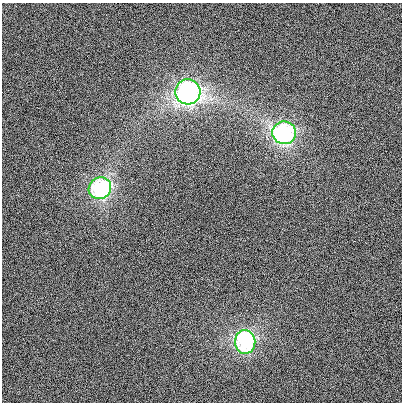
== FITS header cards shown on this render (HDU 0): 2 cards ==
NAXIS1  =                  400
NAXIS2  =                  400

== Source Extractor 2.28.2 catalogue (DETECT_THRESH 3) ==
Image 400 x 400 px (HDU 0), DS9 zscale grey, 1 PNG px = 1 image px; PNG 404 x 404 px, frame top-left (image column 1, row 400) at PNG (2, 3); each listed source drawn as its Kron ellipse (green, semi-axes under 4 px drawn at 4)
Background 106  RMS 2200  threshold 6480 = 3 sigma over >= 5 px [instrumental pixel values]
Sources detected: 4; all 4 listed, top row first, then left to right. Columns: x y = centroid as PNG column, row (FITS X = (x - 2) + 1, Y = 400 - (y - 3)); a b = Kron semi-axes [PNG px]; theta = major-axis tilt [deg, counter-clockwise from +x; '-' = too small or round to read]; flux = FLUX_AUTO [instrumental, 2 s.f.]
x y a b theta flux
188 92 12 12 - 4.1e+07
284 133 12 11 - 2.3e+07
100 188 11 10 - 1.8e+07
245 342 12 10 -88 1.7e+07